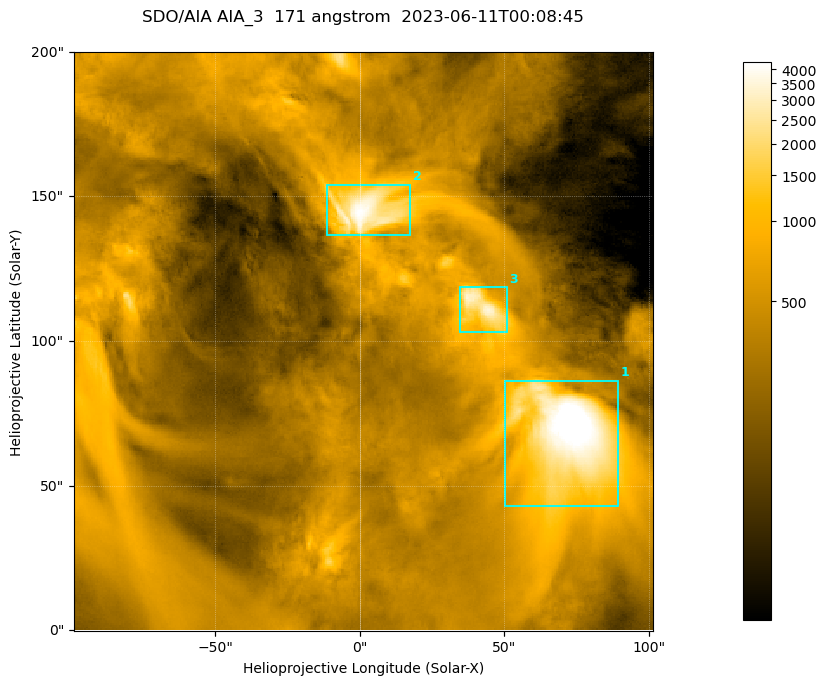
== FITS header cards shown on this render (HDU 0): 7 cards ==
TELESCOP= 'SDO/AIA '
INSTRUME= 'AIA_3   '
WAVELNTH=                  171
WAVEUNIT= 'angstrom'
DATE-OBS= '2023-06-11T00:08:45.350'
CTYPE1  = 'HPLN-TAN'
CTYPE2  = 'HPLT-TAN'

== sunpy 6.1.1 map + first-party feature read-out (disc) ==
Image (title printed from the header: SDO/AIA AIA_3  171 angstrom  2023-06-11T00:08:45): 334 x 334 px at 0.599 arcsec/px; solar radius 945 arcsec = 1577 px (partial field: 1.4% of the solar disc is inside the frame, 100% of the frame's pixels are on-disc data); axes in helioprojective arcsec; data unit not stated in the header (colour bar unlabelled)
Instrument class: DISC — disc imager (sunpy class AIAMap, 171 A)
Bright regions (active regions / flare kernels): reference = the on-disc median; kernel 3 px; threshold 5 sigma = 1112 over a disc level ~363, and >= 1.15x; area >= 111 px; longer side >= 4 px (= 2.4 arcsec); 3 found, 3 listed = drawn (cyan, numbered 1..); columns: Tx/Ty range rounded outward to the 2 arcsec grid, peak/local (2 s.f.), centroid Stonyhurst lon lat
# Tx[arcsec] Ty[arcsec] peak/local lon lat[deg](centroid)
1 50..90 42..86 16 +4 +4
2 -12..18 136..154 12 +0 +9
3 34..52 102..120 9.2 +3 +7